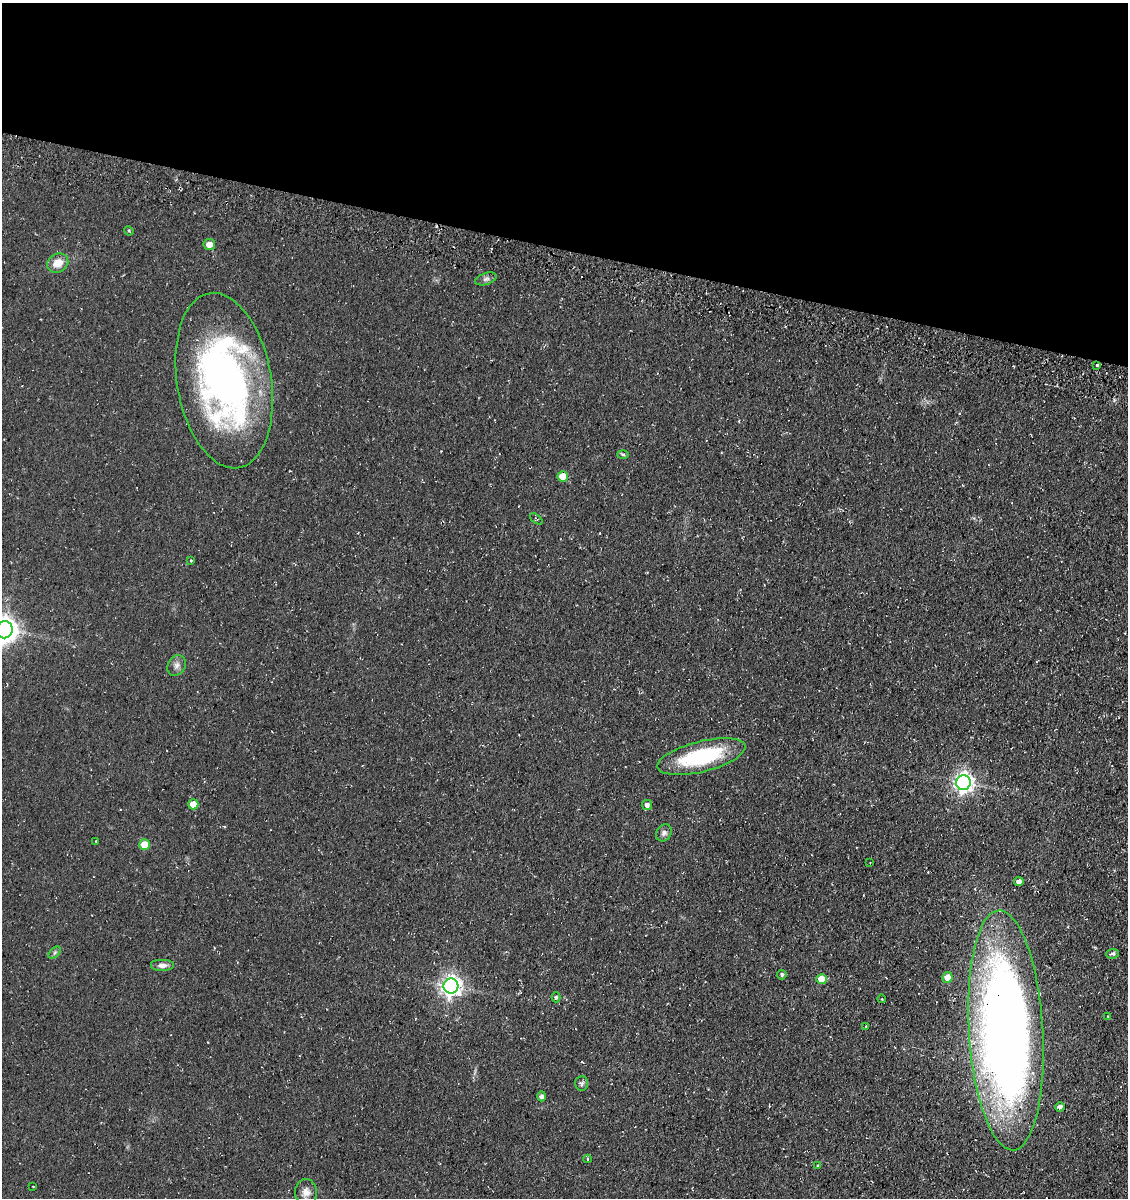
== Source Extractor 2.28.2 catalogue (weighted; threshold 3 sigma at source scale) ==
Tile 2 of 4 x 4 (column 2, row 1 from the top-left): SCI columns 1476-2601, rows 3738-4933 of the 5093 x 5080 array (HDU 1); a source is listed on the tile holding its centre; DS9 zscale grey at full resolution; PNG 1130 x 1200 px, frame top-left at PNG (2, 3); each listed source drawn as its Kron ellipse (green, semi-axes under 4 px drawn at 4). Shown black and unused: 21% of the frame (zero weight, under 3 of 4 exposures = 11% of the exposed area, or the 3 px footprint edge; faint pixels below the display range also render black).
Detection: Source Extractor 2.28.2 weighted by HDU 2 'WHT'; one run over the whole footprint, this tile lists its part. Background 0.068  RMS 0.009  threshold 0.0407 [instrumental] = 3 sigma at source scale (4.5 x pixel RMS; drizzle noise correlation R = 1.50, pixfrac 1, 0.05/0.05 arcsec/px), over >= 5 px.
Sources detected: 40; all 40 listed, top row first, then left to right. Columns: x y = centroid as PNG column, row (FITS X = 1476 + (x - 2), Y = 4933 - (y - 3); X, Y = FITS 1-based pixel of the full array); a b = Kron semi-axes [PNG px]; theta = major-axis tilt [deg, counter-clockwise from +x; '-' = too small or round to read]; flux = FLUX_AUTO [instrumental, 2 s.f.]
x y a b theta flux
129 231 5 3 - 0.87
209 244 5 5 - 7.7
58 263 11 9 31 11
486 279 11 5 18 2.7
1097 365 3 3 - 2.5
224 381 89 47 -80 370
623 454 6 4 -2 1.2
563 476 5 5 - 15
536 519 7 4 -39 1.2
191 560 4 3 - 0.92
5 630 8 8 - 850
177 665 11 8 59 4
701 757 45 15 14 72
963 783 7 7 - 440
193 804 5 5 - 13
647 805 5 5 - 3.7
664 833 9 7 54 3.1
96 841 3 2 - 0.59
144 845 5 5 - 16
870 863 3 2 - 0.53
1019 882 5 4 - 3.4
55 953 7 4 45 1.7
1113 954 6 5 - 1.9
162 965 12 6 0 4.2
782 975 5 4 - 1.9
947 977 5 5 - 8.2
821 979 5 5 - 14
451 986 7 7 - 490
556 997 5 4 - 1.1
882 999 4 3 - 0.58
1108 1016 3 2 - 0.65
866 1026 3 2 - 0.61
1006 1030 120 37 -86 900
582 1083 7 6 - 2
542 1096 5 4 - 2.7
1060 1107 5 4 - 2.9
588 1159 4 3 - 0.81
818 1165 3 2 - 0.79
33 1186 2 2 - 0.71
306 1192 13 11 88 7.1
Overlapping masked pixels (flux is a lower limit): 1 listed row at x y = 1006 1030
Isophote crosses this tile's border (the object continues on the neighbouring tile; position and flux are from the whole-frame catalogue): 2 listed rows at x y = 5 630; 1006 1030